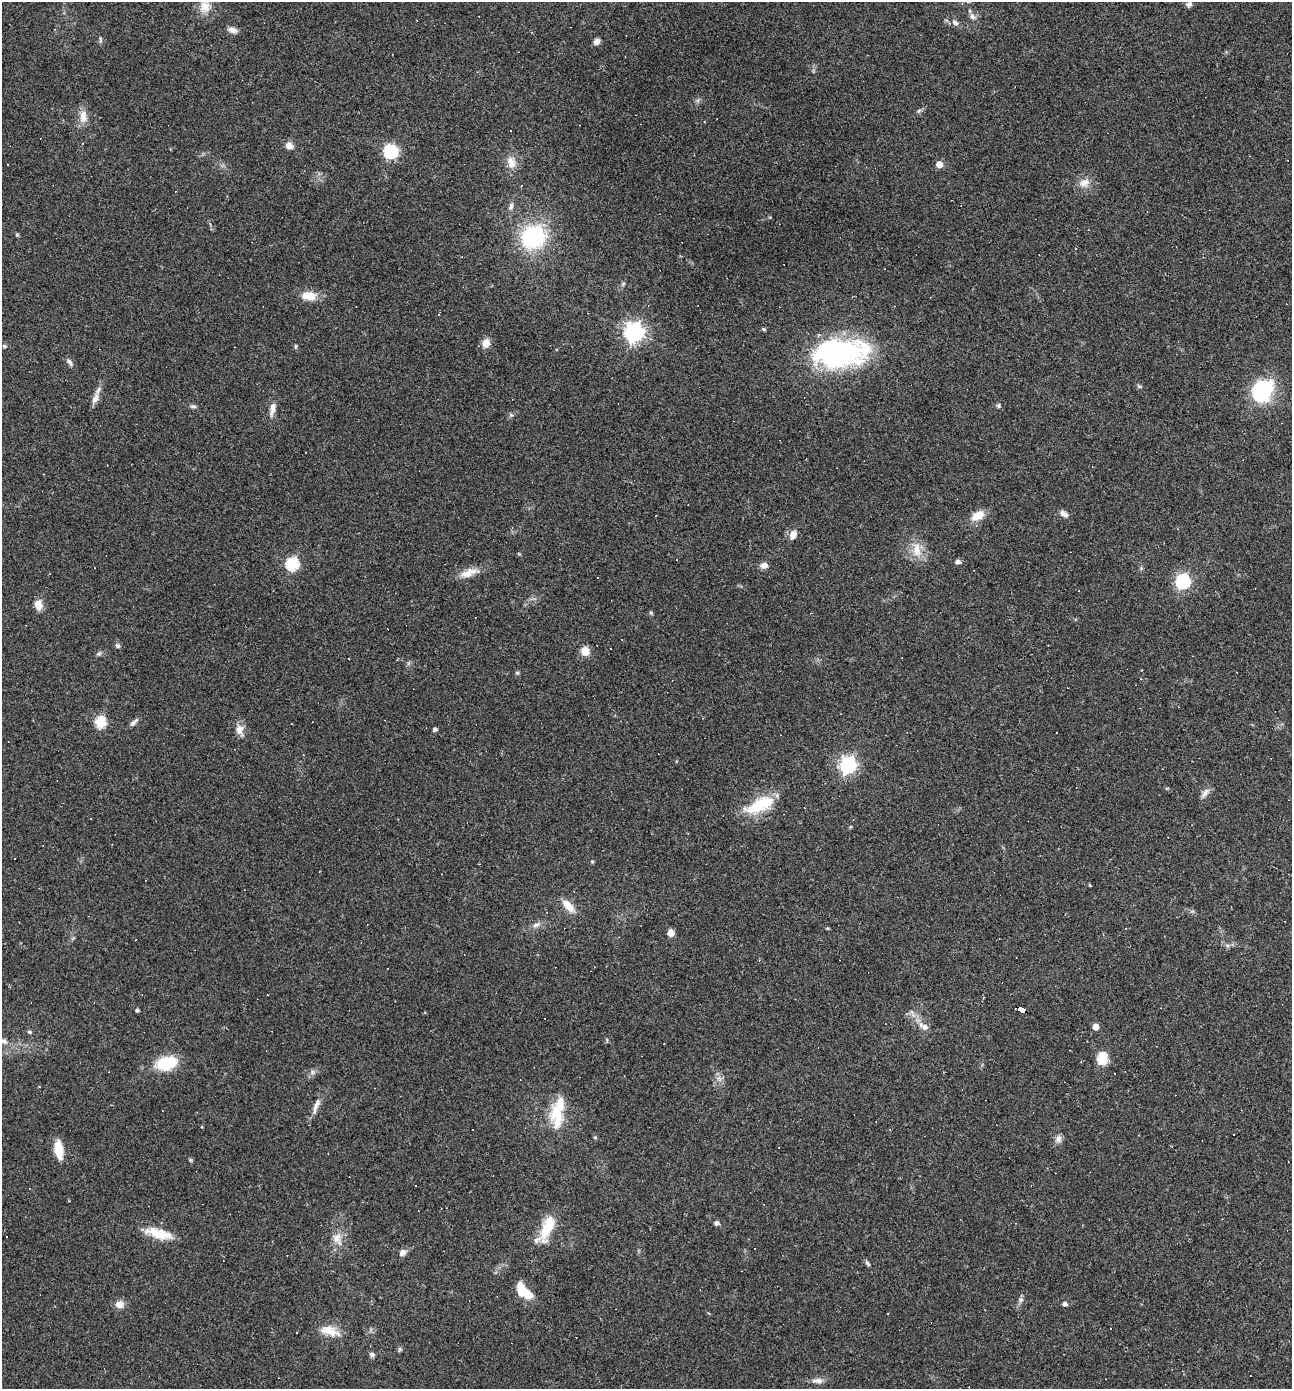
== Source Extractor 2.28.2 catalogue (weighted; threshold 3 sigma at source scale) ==
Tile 6 of 4 x 4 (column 2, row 2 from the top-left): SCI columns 1425-2714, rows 2776-4162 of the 5563 x 5550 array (HDU 1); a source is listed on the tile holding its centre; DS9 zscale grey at full resolution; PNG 1294 x 1391 px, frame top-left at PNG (2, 2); no overlay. Shown black and unused: <1% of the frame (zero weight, under 2 of 3 exposures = <1% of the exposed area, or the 3 px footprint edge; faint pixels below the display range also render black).
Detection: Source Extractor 2.28.2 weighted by HDU 2 'WHT'; one run over the whole footprint, this tile lists its part. Background 0.082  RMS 0.0066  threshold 0.0296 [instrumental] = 3 sigma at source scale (4.5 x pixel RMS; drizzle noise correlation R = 1.50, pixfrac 1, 0.05/0.05 arcsec/px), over >= 5 px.
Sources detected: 156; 1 inside a brighter object's white glare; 49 cosmic-ray / hot-pixel residue — not listed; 6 inside a brighter listed object's ellipse — not listed separately; the other 100 listed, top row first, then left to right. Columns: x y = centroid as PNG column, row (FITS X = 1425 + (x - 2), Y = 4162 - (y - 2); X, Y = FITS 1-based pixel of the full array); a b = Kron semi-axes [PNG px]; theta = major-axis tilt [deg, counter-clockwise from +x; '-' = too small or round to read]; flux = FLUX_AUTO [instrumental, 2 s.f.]
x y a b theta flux
1189 4 8 6 19 2.3
205 6 17 15 77 8.7
972 16 9 7 -50 2.6
955 23 9 6 -27 2.7
233 30 11 6 -19 3.4
100 40 8 4 -82 1.1
596 42 8 6 46 3
919 110 7 4 20 1.1
83 116 18 9 -84 6.7
83 143 3 3 - 0.86
289 146 9 8 - 4
390 151 6 6 - 110
511 162 17 11 -74 6.7
939 164 5 5 - 11
1084 183 16 10 22 5.8
227 196 3 2 - 0.5
511 206 10 6 74 2.2
17 235 5 4 - 0.9
533 237 17 15 23 82
623 284 6 5 - 0.98
309 296 17 10 -4 10
763 329 5 4 - 0.96
634 332 7 7 - 350
486 343 8 7 - 7.2
4 346 5 4 - 1.3
296 346 5 4 - 0.8
840 355 69 30 15 110
69 362 11 5 -54 2
1140 387 6 4 -14 1.1
1262 391 26 22 57 45
95 398 16 8 63 4.3
193 406 8 5 -9 1.5
998 406 6 5 - 1.1
273 409 19 7 78 4.8
1064 514 10 6 -38 3.6
977 516 16 10 32 9
793 535 8 7 - 6.2
916 550 22 12 -80 10
957 562 5 4 - 2.7
292 564 6 6 - 76
764 565 8 7 - 3.8
469 573 27 9 17 8.2
598 578 2 2 - 0.43
1183 581 6 6 - 130
38 605 12 9 -81 5.8
651 613 5 5 - 0.85
117 646 7 5 -42 1.5
585 651 10 8 -77 7.2
99 654 7 4 2 1.2
349 659 3 3 - 2.1
517 673 6 4 0 0.82
100 722 6 5 - 48
134 722 15 5 43 2.3
239 729 13 10 78 5.3
435 729 4 4 - 1.7
848 765 7 7 - 210
1205 793 15 6 50 3.2
760 805 29 13 26 31
850 827 5 3 - 0.61
592 862 4 3 - 0.9
1090 885 5 3 - 0.52
568 906 18 8 -47 8.6
536 925 11 6 30 3
827 928 4 3 - 0.79
671 933 7 6 - 4.5
1227 946 6 4 -1 1.3
137 1010 4 3 - 1.4
1021 1010 9 4 -28 230
912 1012 7 4 -18 1.3
925 1027 9 8 - 3.3
1096 1027 5 4 - 8.2
29 1032 6 5 - 1.2
4 1041 11 7 -23 2.7
1102 1058 12 9 81 15
166 1063 20 12 13 29
312 1072 7 4 90 1.4
39 1086 3 3 - 0.51
316 1106 24 7 69 5.2
557 1114 38 17 -86 22
1058 1139 11 8 -86 3
779 1147 3 2 - 0.81
59 1150 17 8 -82 16
190 1160 6 4 -89 0.87
717 1223 6 5 - 1.7
546 1229 38 13 65 20
159 1234 31 11 -15 16
7 1236 3 3 - 3.7
337 1239 19 12 -69 7.9
402 1252 8 7 - 3.2
868 1263 9 4 -48 1.3
521 1289 14 9 -81 10
1021 1300 7 7 - 1.9
120 1304 9 8 - 5.8
1065 1304 6 5 - 1.8
888 1314 3 3 - 2.3
330 1331 25 11 -20 11
297 1332 2 2 - 0.42
399 1350 8 4 63 1.2
372 1354 7 6 - 1.7
817 1381 16 7 0 3.7
Overlapping masked pixels (flux is a lower limit): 1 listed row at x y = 1021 1010
Isophote crosses this tile's border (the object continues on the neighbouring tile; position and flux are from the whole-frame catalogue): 1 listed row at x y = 4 1041